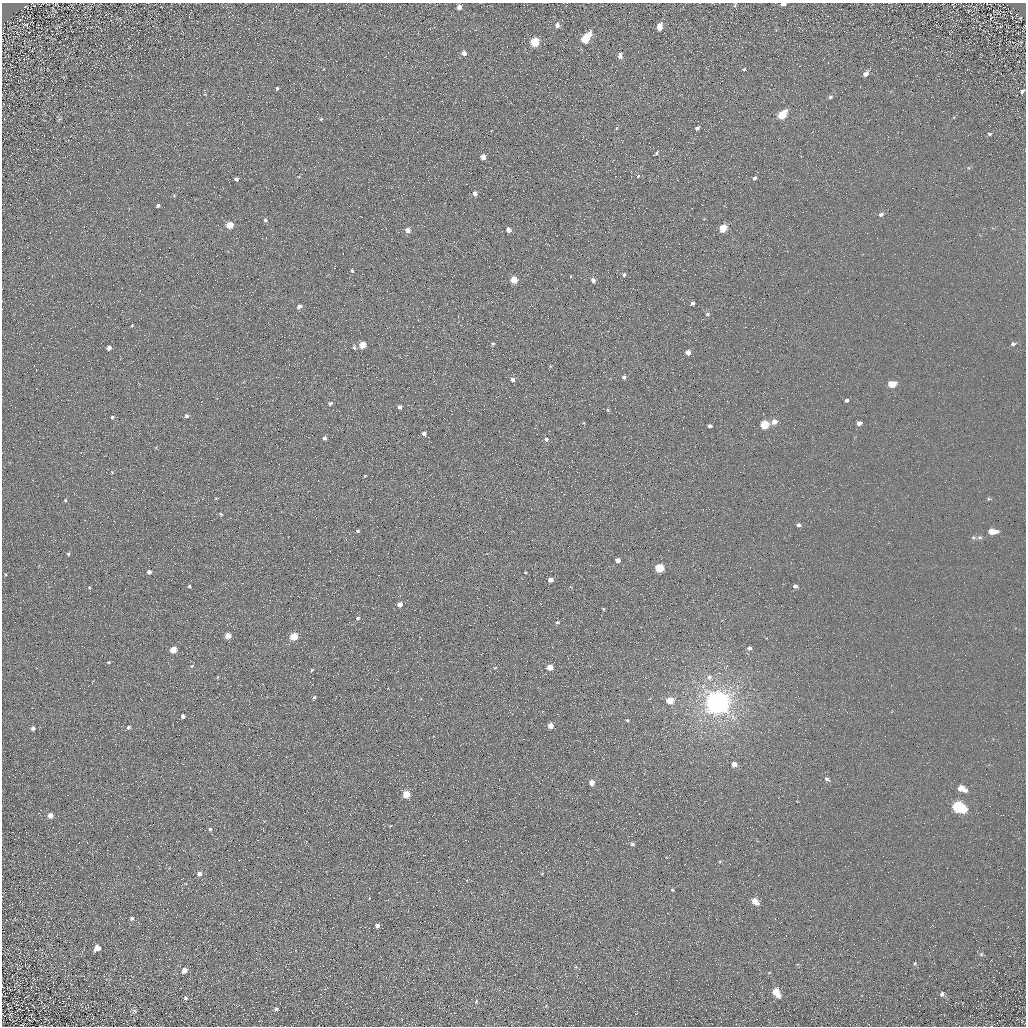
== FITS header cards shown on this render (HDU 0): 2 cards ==
NAXIS1  =                 1024 / Required FITS header
NAXIS2  =                 1024 / Required FITS header

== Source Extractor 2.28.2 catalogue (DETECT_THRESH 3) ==
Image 1024 x 1024 px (HDU 0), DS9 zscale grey, 1 PNG px = 1 image px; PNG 1028 x 1028 px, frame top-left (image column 1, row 1024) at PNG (2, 3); no overlay
Background 5.21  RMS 7.8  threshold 23.4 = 3 sigma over >= 5 px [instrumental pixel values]
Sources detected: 138; all 138 listed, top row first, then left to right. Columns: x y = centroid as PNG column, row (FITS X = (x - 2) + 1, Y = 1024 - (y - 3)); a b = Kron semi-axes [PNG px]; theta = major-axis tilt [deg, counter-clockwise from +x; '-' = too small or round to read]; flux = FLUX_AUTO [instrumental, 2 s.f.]
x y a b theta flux
783 4 4 3 - 2300
735 5 7 3 76 640
26 7 4 2 - 400
459 7 5 5 - 3100
407 11 2 2 - 800
25 24 6 3 -11 600
557 25 6 5 - 2100
659 27 6 5 - 5300
589 34 7 6 - 3800
585 39 6 5 - 16000
535 42 6 5 - 20000
1022 42 4 3 - 350
464 53 6 5 - 2200
620 56 6 5 - 2300
744 69 5 4 - 630
866 74 7 5 43 2300
277 88 4 3 - 750
1022 91 7 4 42 980
830 97 6 4 19 960
782 115 7 5 50 17000
321 119 6 3 44 540
617 128 5 3 - 520
697 129 5 4 - 1700
989 134 5 4 - 810
656 153 5 3 - 850
483 157 4 4 - 5000
638 176 5 3 - 560
754 178 5 4 - 1100
236 179 4 4 - 1200
475 193 4 4 - 2500
174 195 5 4 - 560
158 205 5 4 - 1100
881 214 6 5 - 1300
265 220 5 4 - 1100
230 225 5 5 - 12000
723 228 5 5 - 17000
408 230 4 4 - 4300
509 230 4 4 - 2800
352 271 4 3 - 790
624 274 5 3 - 840
514 280 5 4 - 11000
593 280 5 4 - 2100
692 303 4 3 - 1300
299 306 6 5 - 1900
707 314 6 6 - 1200
132 325 4 3 - 420
493 344 4 3 - 760
1013 344 6 5 - 1100
362 345 5 5 - 7800
354 347 5 4 - 810
109 348 4 4 - 2300
688 352 4 4 - 3500
550 366 5 3 - 450
624 377 5 4 - 1300
512 379 5 5 - 1600
892 384 6 4 10 10000
333 391 3 2 - 460
846 400 4 4 - 1300
330 403 5 4 - 970
400 407 4 4 - 1400
608 410 5 4 - 570
187 416 5 5 - 1400
112 417 4 4 - 800
774 422 6 5 - 3500
584 423 4 3 - 430
859 423 4 4 - 2000
764 424 5 5 - 22000
710 426 4 3 - 1300
424 433 5 5 - 1600
324 438 4 4 - 1500
546 439 5 4 - 1200
365 476 3 2 - 480
216 498 5 3 - 430
988 499 5 5 - 670
65 500 4 4 - 600
221 514 4 3 - 530
799 525 4 4 - 1500
358 531 4 4 - 940
992 531 8 5 -2 6500
532 540 2 2 - 1500
294 547 2 2 - 2800
68 554 5 4 - 650
618 560 4 4 - 2200
660 568 5 5 - 19000
149 572 4 4 - 1700
525 572 4 2 - 410
550 580 4 4 - 2600
189 586 4 3 - 780
795 586 4 4 - 1600
400 605 5 5 - 2800
603 609 4 3 - 530
358 618 5 4 - 900
557 622 6 4 2 780
228 636 4 4 - 5400
293 637 5 4 - 15000
749 648 5 5 - 1600
173 650 5 4 - 7900
592 653 2 2 - 270
109 662 4 3 - 520
192 666 6 5 - 670
550 667 5 4 - 5900
495 668 5 3 - 490
312 670 3 3 - 570
709 677 8 7 - 2400
314 697 5 3 - 810
670 700 5 4 - 11000
717 702 8 7 - 800000
183 716 4 4 - 1400
627 720 4 4 - 640
551 726 5 4 - 3600
128 727 5 4 - 1200
33 728 5 5 - 1300
734 764 5 5 - 3600
827 779 6 5 - 1300
592 783 4 4 - 4800
961 788 8 5 -24 7200
406 794 5 4 - 13000
958 807 9 6 -27 60000
51 815 5 5 - 3500
390 826 3 2 - 380
210 829 4 4 - 980
632 844 4 4 - 1000
199 874 5 5 - 2300
542 874 3 3 - 380
672 889 4 4 - 610
755 901 6 5 - 7200
132 918 5 5 - 950
377 926 4 4 - 2200
97 948 7 6 - 3700
981 954 5 4 - 740
915 963 5 4 - 640
184 970 6 5 - 3400
776 992 7 5 -53 12000
942 994 6 5 - 1200
185 998 5 5 - 1300
476 1001 5 4 - 580
276 1009 5 5 - 1200
134 1011 8 6 -23 1100
At the frame edge (FLAGS 8, measured only in part): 3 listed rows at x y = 783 4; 735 5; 1022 91